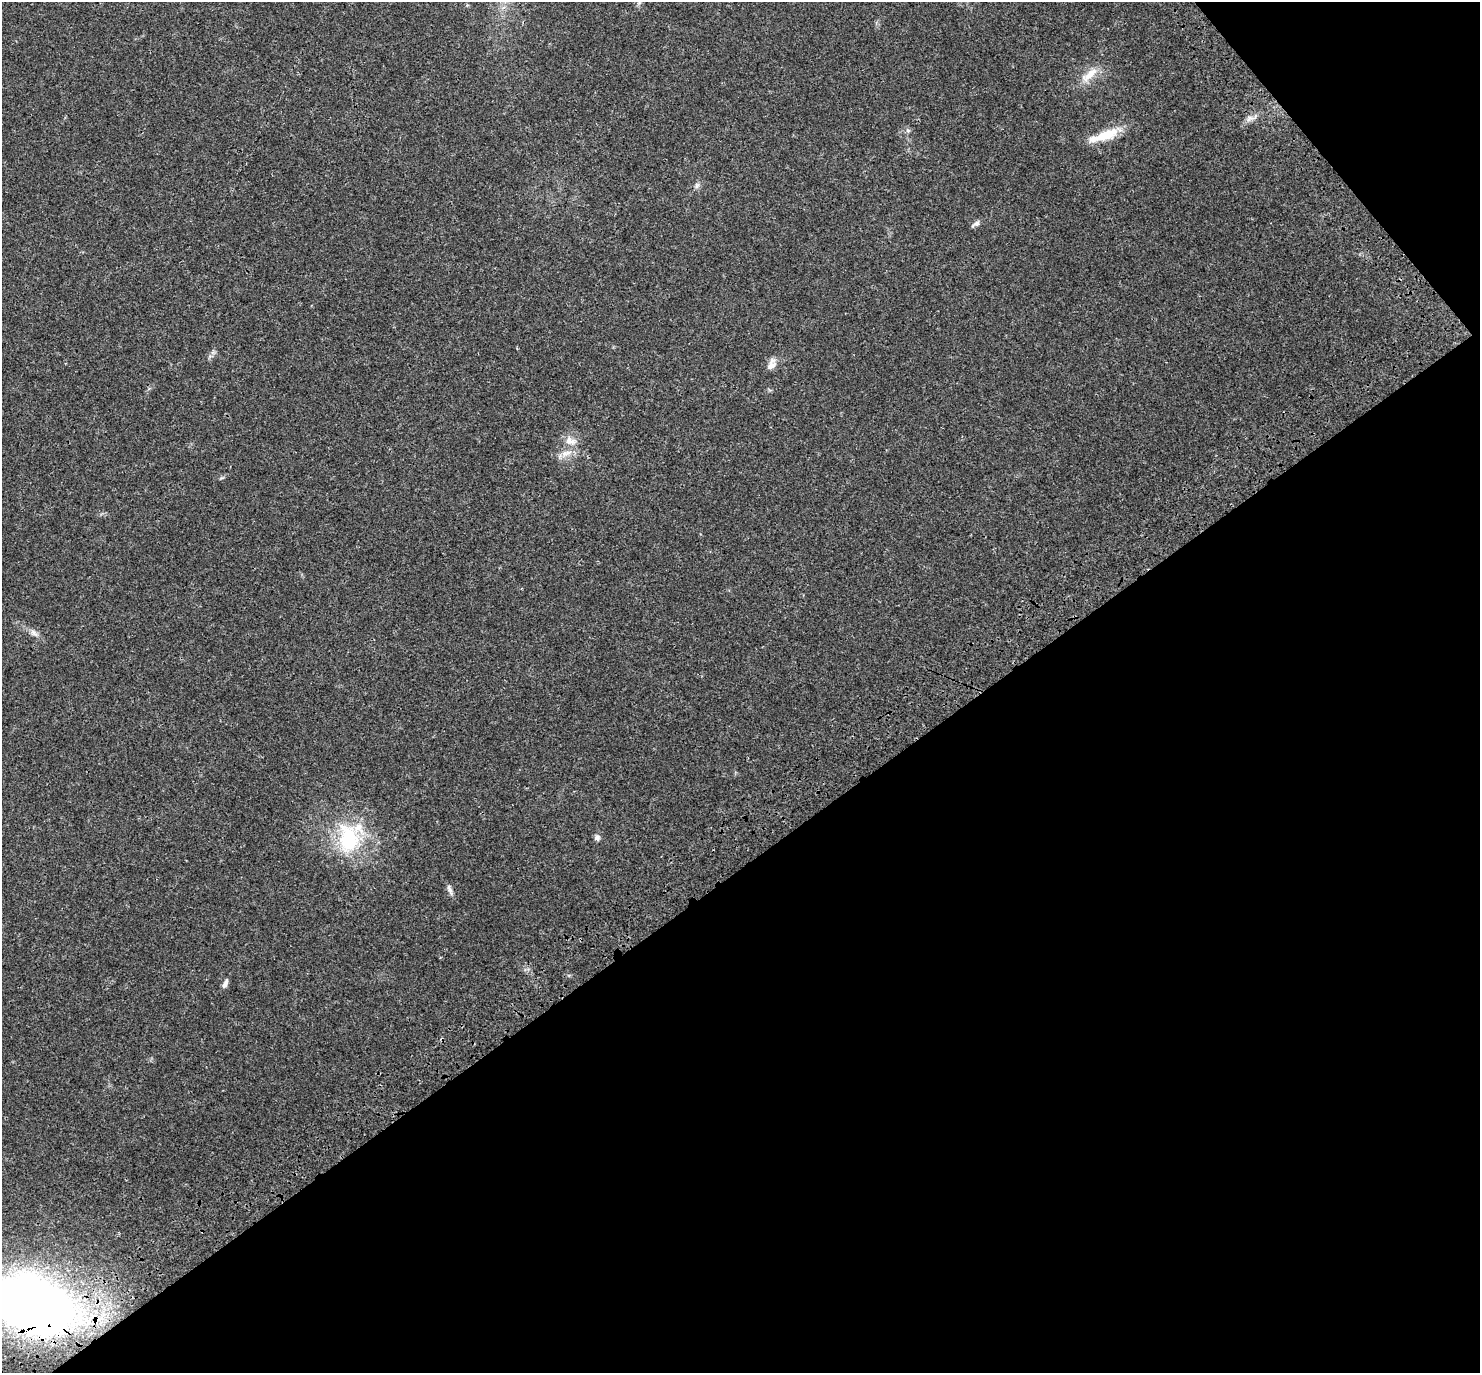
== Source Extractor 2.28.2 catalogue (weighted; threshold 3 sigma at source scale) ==
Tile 12 of 4 x 4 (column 4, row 3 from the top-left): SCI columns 4561-6038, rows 1660-3030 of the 6170 x 6120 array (HDU 1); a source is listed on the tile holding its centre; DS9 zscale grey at full resolution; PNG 1482 x 1375 px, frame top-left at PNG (2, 2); no overlay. Shown black and unused: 39% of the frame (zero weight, under 3 of 4 exposures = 9% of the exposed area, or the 3 px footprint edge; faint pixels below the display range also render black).
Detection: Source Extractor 2.28.2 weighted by HDU 2 'WHT'; one run over the whole footprint, this tile lists its part. Background 0.0357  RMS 0.0036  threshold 0.0163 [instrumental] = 3 sigma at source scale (4.5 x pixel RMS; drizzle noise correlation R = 1.50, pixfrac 1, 0.0396/0.0396 arcsec/px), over >= 5 px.
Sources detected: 16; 1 inside a brighter listed object's ellipse — not listed separately; the other 15 listed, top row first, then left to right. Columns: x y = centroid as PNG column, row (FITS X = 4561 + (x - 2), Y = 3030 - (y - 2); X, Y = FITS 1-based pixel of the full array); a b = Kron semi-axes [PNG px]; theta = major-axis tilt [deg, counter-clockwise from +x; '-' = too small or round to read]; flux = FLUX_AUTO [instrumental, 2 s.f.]
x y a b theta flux
1089 75 28 10 39 5.5
1249 118 10 6 53 1.6
908 130 7 4 0 0.61
1106 135 36 12 22 9.1
697 185 8 6 73 0.96
976 223 11 5 40 1.3
771 364 15 9 68 2.5
570 441 17 11 -17 3.6
564 454 9 7 -18 1.9
34 633 13 7 -37 1.8
597 837 8 7 - 1.1
348 838 41 29 -82 27
450 890 15 5 -68 1.3
225 983 13 5 68 1.5
32 1305 71 42 -17 360
Overlapping masked pixels (flux is a lower limit): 1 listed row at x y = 32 1305
Isophote crosses this tile's border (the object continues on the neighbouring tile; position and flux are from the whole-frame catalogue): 1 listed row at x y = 32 1305